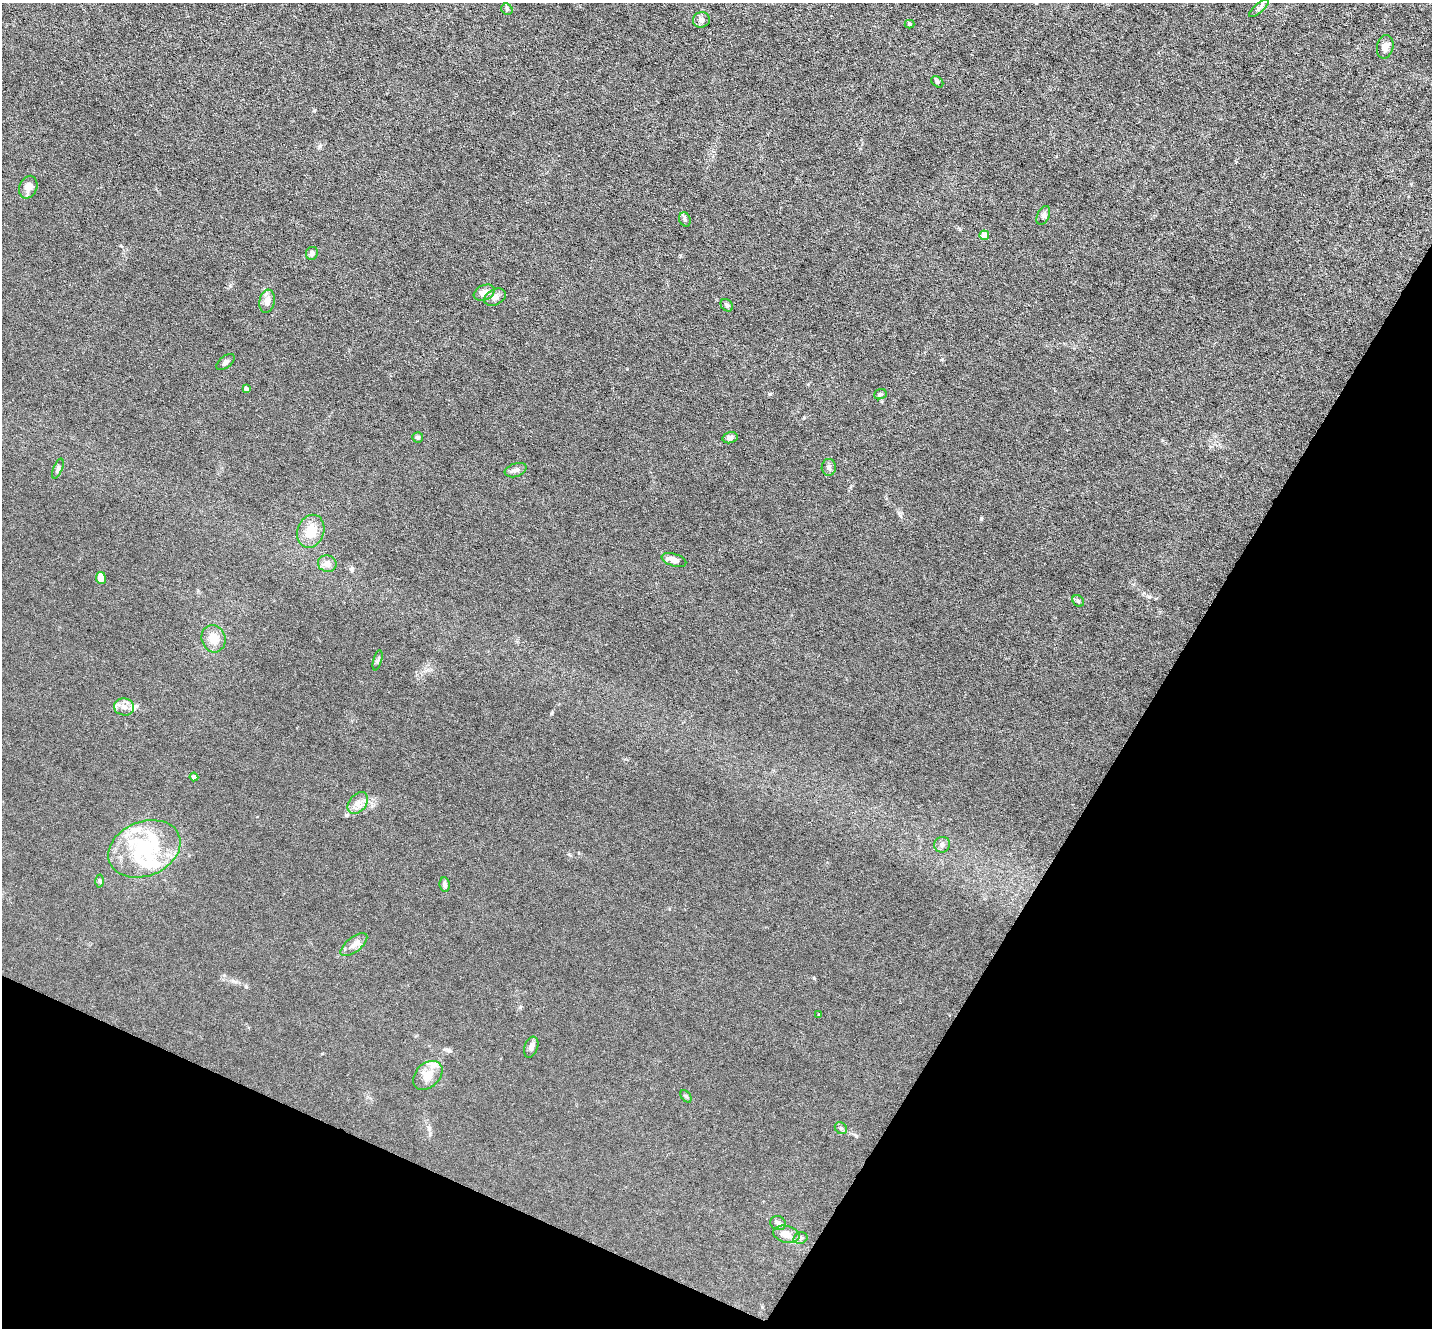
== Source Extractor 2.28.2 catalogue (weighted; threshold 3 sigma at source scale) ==
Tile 15 of 4 x 4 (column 3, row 4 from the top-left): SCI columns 2859-4288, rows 281-1606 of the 5717 x 5729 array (HDU 1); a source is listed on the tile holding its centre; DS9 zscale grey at full resolution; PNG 1434 x 1330 px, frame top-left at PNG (2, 3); each listed source drawn as its Kron ellipse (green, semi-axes under 4 px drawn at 4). Shown black and unused: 26% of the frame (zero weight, under 3 of 6 exposures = <1% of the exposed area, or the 3 px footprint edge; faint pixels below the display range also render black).
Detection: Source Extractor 2.28.2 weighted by HDU 2 'WHT'; one run over the whole footprint, this tile lists its part. Background 0.0113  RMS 0.0037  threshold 0.015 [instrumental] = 3 sigma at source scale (4.09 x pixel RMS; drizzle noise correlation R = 1.36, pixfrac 0.8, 0.05/0.05 arcsec/px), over >= 5 px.
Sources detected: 53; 2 inside a brighter object's white glare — neither listed nor drawn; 5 inside a brighter listed object's ellipse — not listed separately; the other 46 listed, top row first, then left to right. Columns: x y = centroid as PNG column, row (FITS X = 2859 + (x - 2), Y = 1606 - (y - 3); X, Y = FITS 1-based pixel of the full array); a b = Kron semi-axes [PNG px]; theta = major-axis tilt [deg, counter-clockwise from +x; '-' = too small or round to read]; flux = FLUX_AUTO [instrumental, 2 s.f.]
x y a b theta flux
1259 8 12 4 42 1.1
507 9 6 5 - 0.6
701 20 8 7 - 1.4
909 24 5 4 - 0.54
1385 47 12 8 78 2.3
937 82 7 4 -40 0.52
28 187 12 9 66 2.7
1043 215 10 6 65 0.94
685 219 7 5 -68 0.69
984 235 5 4 - 3.1
312 253 7 6 - 1.5
484 293 11 7 24 2.7
495 297 11 7 26 1.6
267 301 11 7 81 2.4
727 305 7 5 -45 0.61
226 362 11 5 39 0.91
246 389 4 4 - 1.1
880 394 6 5 - 0.53
418 437 5 5 - 0.62
730 438 8 5 14 1.2
829 467 8 7 - 0.88
58 469 11 4 67 0.82
516 470 11 6 18 1.3
311 531 17 13 69 6
674 560 13 6 -18 2.4
327 564 9 8 - 2.3
101 578 6 5 - 3.3
1078 601 6 5 - 0.58
213 639 14 12 -74 4.2
378 660 10 3 75 0.58
124 707 10 8 -12 1.9
194 777 4 4 - 1.4
358 803 12 8 51 2.3
942 845 8 7 - 1.2
144 849 37 27 22 26
100 881 6 4 -89 0.49
445 885 7 5 -82 0.93
354 945 16 7 38 2.2
819 1015 4 3 - 0.28
531 1047 11 6 70 1.7
428 1075 17 12 44 4.2
686 1096 7 4 -53 0.53
841 1128 7 5 -44 0.65
778 1223 8 7 - 0.9
786 1234 13 8 -12 3.5
800 1238 7 5 15 0.76
Unlisted compact peaks at least as high as the median listed source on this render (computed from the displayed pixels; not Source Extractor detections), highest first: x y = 770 394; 981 518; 1149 597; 814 978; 320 146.